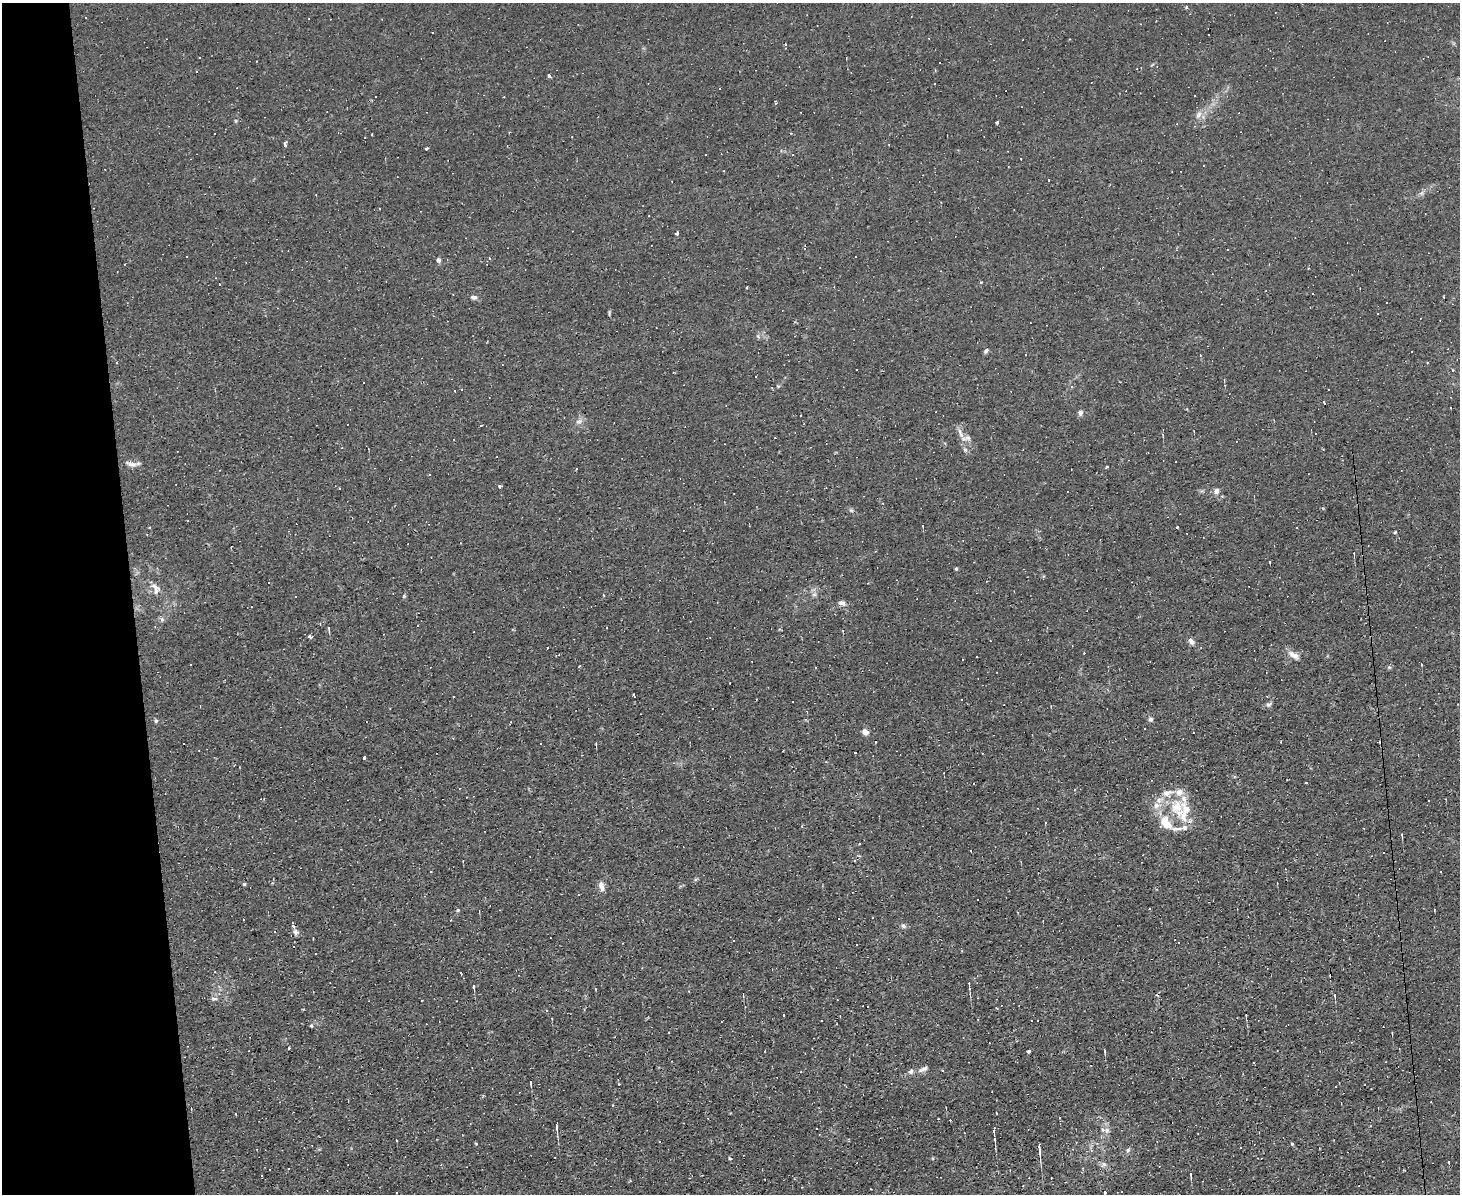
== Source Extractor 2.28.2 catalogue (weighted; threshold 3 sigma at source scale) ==
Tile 4 of 3 x 4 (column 1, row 2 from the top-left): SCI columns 128-1585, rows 2383-3574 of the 4742 x 4765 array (HDU 1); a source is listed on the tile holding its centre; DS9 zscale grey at full resolution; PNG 1462 x 1196 px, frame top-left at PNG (2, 3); no overlay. Shown black and unused: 9% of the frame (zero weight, under 2 of 3 exposures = <1% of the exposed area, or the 3 px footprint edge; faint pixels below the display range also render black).
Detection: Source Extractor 2.28.2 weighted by HDU 2 'WHT'; one run over the whole footprint, this tile lists its part. Background 0.0153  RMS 0.0039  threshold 0.0178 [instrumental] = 3 sigma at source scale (4.5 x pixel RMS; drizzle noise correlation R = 1.50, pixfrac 1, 0.05/0.05 arcsec/px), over >= 5 px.
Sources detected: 217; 95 cosmic-ray / hot-pixel residue — not listed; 7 inside a brighter listed object's ellipse — not listed separately; the other 115 listed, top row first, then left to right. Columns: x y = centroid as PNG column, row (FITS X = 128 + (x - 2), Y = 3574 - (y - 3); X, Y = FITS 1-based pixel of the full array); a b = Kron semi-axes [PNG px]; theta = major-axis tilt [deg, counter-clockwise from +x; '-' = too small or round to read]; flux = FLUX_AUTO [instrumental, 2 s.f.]
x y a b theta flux
1186 7 4 3 - 0.55
86 17 3 2 - 0.3
785 45 3 2 - 0.58
549 75 4 3 - 3
934 84 2 2 - 0.34
719 88 3 3 - 1.4
1198 115 11 7 63 2.1
997 123 3 3 - 0.7
215 133 3 3 - 0.87
572 137 2 2 - 0.24
285 144 4 3 - 2.8
426 148 4 3 - 0.82
1021 159 3 2 - 0.29
1048 180 3 2 - 0.43
677 234 3 3 - 10
489 258 3 3 - 1.2
438 260 6 5 - 1
474 297 8 6 -7 1.4
1377 313 3 2 - 0.37
758 336 6 4 -88 0.61
986 351 8 4 54 0.76
1453 370 3 2 - 0.47
1224 380 4 2 - 0.3
363 383 3 3 - 1.4
1324 403 5 3 - 3.6
1451 407 3 3 - 5.7
1080 413 7 6 - 1.2
579 421 9 7 34 1.6
481 425 3 3 - 0.95
960 432 14 4 -82 1.6
1163 435 5 3 - 0.34
967 438 10 7 14 1.9
131 464 18 7 -14 2.2
1106 467 3 2 - 0.83
576 469 3 2 - 0.28
430 475 3 3 - 1.1
500 486 4 3 - 0.83
1216 491 8 7 - 1.6
851 510 6 4 -18 0.6
1177 528 3 3 - 1.6
1395 532 4 3 - 0.38
956 569 5 4 - 0.51
268 583 3 3 - 1.3
154 587 17 7 -74 2.6
814 594 7 4 -1 0.79
404 596 5 4 - 0.47
842 603 11 5 -12 1.5
162 619 6 4 -75 0.7
417 625 2 2 - 0.47
329 628 7 3 -85 0.58
310 637 4 3 - 4.1
1191 641 11 6 -54 1.5
559 655 4 3 - 0.32
1294 655 15 7 -31 2.9
977 656 3 2 - 0.49
963 660 3 2 - 0.56
191 665 2 2 - 0.27
579 666 3 2 - 0.38
1389 667 6 4 0 0.57
634 696 5 2 - 1.3
962 700 3 3 - 2.7
793 702 3 2 - 0.44
1269 704 9 4 22 0.96
1150 719 7 6 - 0.94
156 721 5 4 - 0.58
865 732 7 6 - 2.1
184 744 3 3 - 2.8
596 744 4 2 - 0.31
364 757 3 3 - 2.2
1306 782 3 2 - 0.6
1167 793 16 9 9 3.8
1157 805 11 8 7 2.8
1184 812 32 19 72 11
1402 835 6 3 -82 0.44
859 844 3 2 - 0.34
244 884 4 4 - 0.51
601 886 12 7 -72 2.1
579 894 3 3 - 0.73
458 910 5 4 - 0.53
1434 910 3 2 - 0.27
293 925 3 3 - 2.1
903 926 7 5 -29 1.1
296 932 6 5 - 1.4
293 947 3 2 - 0.47
315 953 3 3 - 1.3
969 985 8 3 -86 1
474 987 6 3 -88 0.52
219 993 5 5 - 0.82
1335 996 5 3 - 0.35
214 998 8 4 0 0.85
784 1015 3 3 - 1.3
821 1021 2 2 - 0.41
311 1026 5 4 - 0.58
288 1048 3 3 - 0.88
1029 1051 3 3 - 0.78
1105 1051 4 3 - 0.36
924 1068 9 7 34 1.5
911 1071 7 6 - 1.1
801 1072 3 2 - 0.23
531 1083 6 2 -84 0.56
619 1084 3 3 - 0.39
1335 1086 3 2 - 0.37
613 1105 3 3 - 0.46
557 1127 11 3 -86 1.3
1107 1130 10 7 -15 1.7
994 1131 9 3 -90 1.3
1292 1143 3 3 - 0.93
1240 1148 3 3 - 0.7
1039 1149 13 3 -85 2.3
1128 1150 6 5 - 0.78
730 1158 5 4 - 0.44
1104 1164 7 5 -44 0.98
1191 1175 8 3 -84 0.62
396 1192 3 2 - 0.47
1104 1192 3 3 - 3.7
Unlisted compact peaks at least as high as the median listed source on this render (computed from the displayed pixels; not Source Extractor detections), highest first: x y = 965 450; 236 121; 981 282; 778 386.